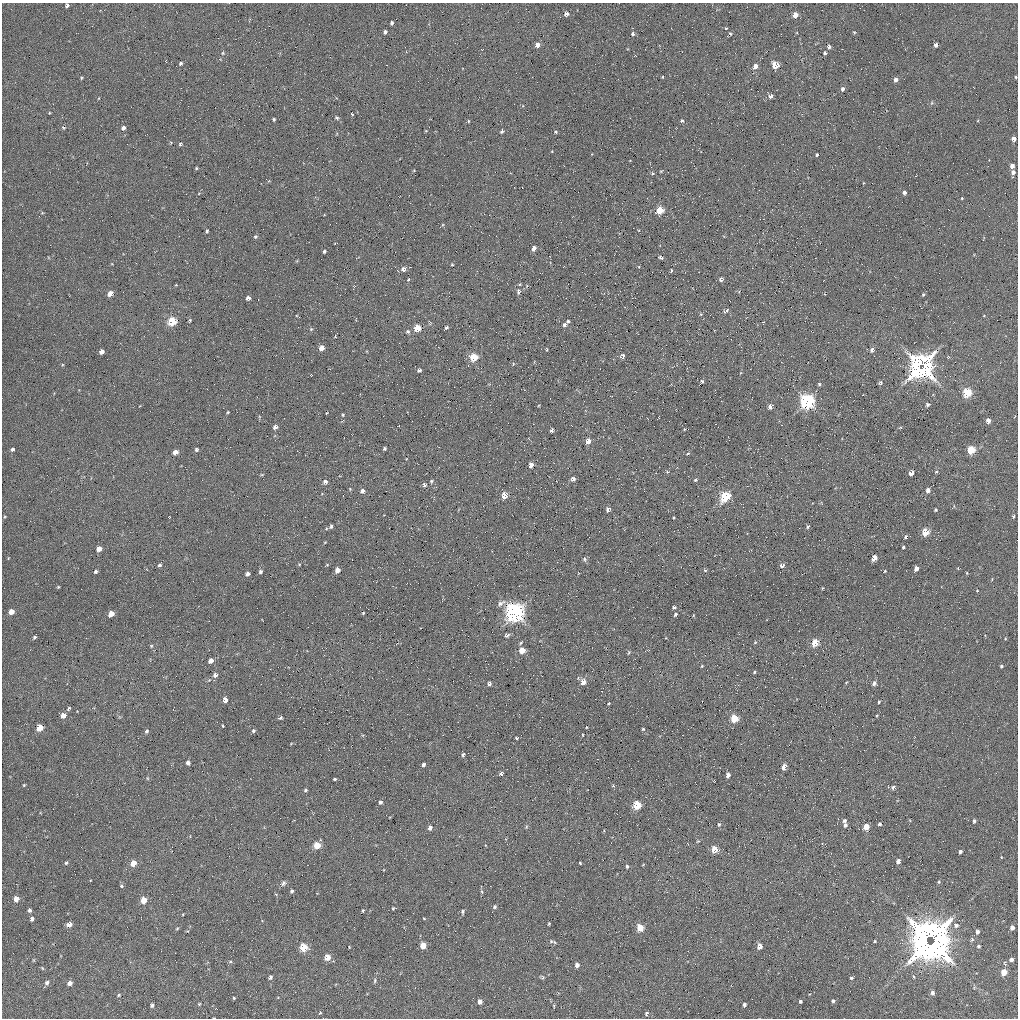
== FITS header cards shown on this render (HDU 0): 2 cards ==
NAXIS1  =                 1016 / length of data axis 1
NAXIS2  =                 1016 / length of data axis 2

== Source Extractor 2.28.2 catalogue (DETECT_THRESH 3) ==
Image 1016 x 1016 px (HDU 0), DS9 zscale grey, 1 PNG px = 1 image px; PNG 1020 x 1020 px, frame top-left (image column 1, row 1016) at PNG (2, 3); no overlay
Background 62.2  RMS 4.7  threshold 14.1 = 3 sigma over >= 5 px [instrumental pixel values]
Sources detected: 269; all 269 listed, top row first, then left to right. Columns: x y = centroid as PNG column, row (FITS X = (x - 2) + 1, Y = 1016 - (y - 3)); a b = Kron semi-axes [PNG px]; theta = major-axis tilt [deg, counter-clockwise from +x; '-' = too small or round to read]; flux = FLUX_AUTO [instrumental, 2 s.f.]
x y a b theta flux
67 5 4 4 - 840
566 14 4 4 - 1600
795 15 4 4 - 3100
392 23 4 3 - 750
726 28 3 3 - 430
385 32 4 3 - 780
854 32 4 3 - 280
633 33 4 4 - 810
730 34 5 4 - 370
537 45 4 4 - 2200
936 45 4 3 - 1300
829 47 4 3 - 920
223 53 4 4 - 310
825 53 3 3 - 550
181 63 4 3 - 520
775 65 5 5 - 7000
755 66 4 4 - 1900
663 77 4 2 - 190
1016 77 3 3 - 280
81 78 5 3 - 310
896 80 4 4 - 1400
842 89 4 4 - 800
771 96 4 3 - 1200
352 114 3 2 - 290
337 118 5 4 - 410
274 119 3 3 - 440
468 121 3 3 - 280
682 121 3 3 - 450
64 128 4 2 - 250
123 128 4 4 - 1100
502 131 4 3 - 580
556 132 4 3 - 360
1014 139 4 4 - 1500
180 144 4 4 - 440
817 155 3 2 - 410
1012 166 4 4 - 1600
196 168 3 2 - 320
1013 172 5 4 - 1000
652 173 4 3 - 360
904 192 4 3 - 930
962 198 3 3 - 250
660 210 5 4 - 10000
207 231 3 3 - 430
255 237 4 4 - 430
534 248 4 4 - 2600
324 251 3 3 - 550
661 257 5 3 - 640
452 264 3 2 - 300
403 269 6 5 - 1200
671 270 4 3 - 370
408 279 3 2 - 330
721 279 5 5 - 850
518 292 8 6 -84 850
110 294 5 4 - 3100
923 294 5 4 - 420
248 298 4 4 - 1100
726 311 6 4 32 900
701 314 4 3 - 290
984 316 4 3 - 220
190 320 4 3 - 320
172 321 5 5 - 15000
568 321 4 3 - 420
763 323 4 3 - 560
565 325 5 4 - 820
446 327 4 4 - 600
417 328 5 4 - 8500
311 329 5 4 - 330
408 332 5 4 - 550
322 348 4 4 - 2800
547 349 5 2 - 280
872 350 5 5 - 1100
101 352 4 4 - 1700
622 356 5 5 - 1000
474 357 5 5 - 11000
513 364 5 3 - 340
921 366 12 11 - 170000
419 370 4 3 - 720
702 381 4 4 - 520
880 383 5 5 - 680
819 384 5 4 - 530
967 392 5 5 - 19000
807 401 6 6 - 76000
928 404 6 5 - 650
770 406 4 4 - 1800
228 412 4 3 - 270
343 415 4 3 - 300
988 421 4 4 - 2300
275 427 4 4 - 1200
900 428 6 3 20 320
684 429 4 2 - 240
552 430 4 3 - 770
588 441 5 4 - 2500
385 448 4 3 - 510
12 449 4 4 - 1500
196 449 4 4 - 490
971 450 5 4 - 12000
175 452 5 4 - 2300
688 454 5 4 - 410
406 459 3 2 - 180
531 465 4 4 - 2000
667 472 4 4 - 360
936 472 4 4 - 340
911 473 5 4 - 1700
573 479 5 4 - 1200
695 480 5 4 - 440
431 481 5 4 - 360
325 482 5 4 - 1000
424 485 5 4 - 630
928 490 5 4 - 1300
362 491 5 4 - 1100
505 495 5 4 - 5900
725 496 6 5 - 23000
954 506 4 3 - 280
608 509 4 3 - 1200
935 510 3 3 - 430
1013 516 4 3 - 460
169 517 3 2 - 200
674 517 3 2 - 300
331 526 6 5 - 680
808 526 4 3 - 500
925 532 5 4 - 7700
906 537 4 3 - 520
325 542 4 3 - 210
903 547 3 3 - 440
99 549 5 4 - 2400
874 558 5 4 - 3900
585 559 6 5 - 620
299 564 4 2 - 200
159 565 5 4 - 510
782 566 5 4 - 930
916 568 4 4 - 1700
337 570 5 4 - 2000
705 570 5 4 - 370
95 571 4 3 - 590
260 571 4 3 - 630
885 571 3 3 - 290
579 573 3 3 - 230
967 573 4 2 - 240
247 574 4 4 - 1000
58 587 4 3 - 290
977 591 3 2 - 210
501 603 10 5 30 1200
674 607 4 3 - 610
11 612 5 4 - 2900
515 612 9 7 -41 170000
363 613 3 2 - 290
111 614 5 4 - 3600
675 614 4 3 - 600
507 635 6 5 - 660
35 637 4 3 - 560
755 642 4 4 - 320
815 642 5 4 - 8500
521 643 5 4 - 350
151 646 5 4 - 360
522 650 5 4 - 4400
629 652 5 3 - 330
211 660 4 4 - 2000
702 666 4 4 - 260
1001 666 4 4 - 460
754 672 3 3 - 360
215 675 5 5 - 1000
583 682 5 4 - 2900
874 683 6 5 - 830
489 684 4 3 - 750
225 700 5 4 - 1700
879 702 4 3 - 360
609 703 3 3 - 300
69 708 5 3 - 450
63 715 5 4 - 2900
877 715 4 2 - 240
280 718 4 3 - 690
734 718 5 4 - 11000
223 726 3 3 - 270
39 728 5 4 - 6000
643 729 3 3 - 340
147 731 5 4 - 630
253 731 5 4 - 510
583 735 3 2 - 240
516 738 3 3 - 420
463 755 5 4 - 550
188 763 5 4 - 1200
423 765 4 3 - 740
784 767 5 4 - 3200
501 773 5 4 - 670
728 775 4 4 - 1800
147 778 5 3 - 280
334 779 3 3 - 1200
24 785 3 2 - 270
613 785 4 4 - 330
893 787 5 5 - 810
305 790 5 4 - 420
380 802 4 4 - 660
637 805 5 5 - 13000
845 821 5 5 - 670
974 821 5 4 - 580
719 824 6 4 76 450
879 824 4 4 - 580
845 825 6 5 - 850
526 827 5 3 - 330
866 827 5 4 - 5000
430 828 5 4 - 1400
698 841 5 4 - 340
317 845 5 5 - 6700
714 849 5 4 - 6400
960 852 4 3 - 820
1001 857 4 3 - 220
898 861 4 4 - 1600
66 863 4 4 - 550
133 863 5 4 - 4700
580 863 3 3 - 330
627 866 5 4 - 550
939 882 6 4 70 420
283 883 8 6 57 910
121 885 3 3 - 1000
292 891 5 4 - 610
482 892 7 3 -71 370
16 899 5 4 - 2800
144 900 5 4 - 5100
495 907 5 5 - 660
393 908 4 3 - 380
29 910 4 4 - 740
363 910 5 4 - 380
463 912 7 5 81 600
183 914 3 3 - 240
424 918 5 3 - 280
32 919 5 4 - 820
69 924 5 4 - 2600
549 924 3 2 - 350
956 925 7 6 - 990
1012 927 5 4 - 1400
177 928 4 4 - 330
640 928 5 4 - 9800
977 932 5 5 - 960
934 938 20 6 -60 220000
972 939 7 5 87 530
551 941 7 5 -9 710
875 941 3 3 - 290
927 942 19 8 -63 220000
933 943 25 7 43 180000
423 945 5 4 - 5200
760 946 5 4 - 2300
979 946 5 5 - 500
304 947 5 5 - 12000
327 957 5 4 - 4500
1011 959 4 4 - 1100
33 960 5 3 - 270
230 961 5 3 - 380
577 965 5 4 - 1300
42 968 5 4 - 310
1004 972 5 4 - 4900
270 977 5 4 - 760
542 977 6 5 - 500
851 978 4 4 - 490
375 980 7 5 88 530
47 983 5 5 - 970
70 983 5 4 - 1700
932 993 5 4 - 920
119 995 5 4 - 380
234 998 4 3 - 360
800 1001 3 3 - 540
833 1001 4 4 - 550
480 1002 4 4 - 2100
199 1004 4 3 - 290
152 1005 4 4 - 680
744 1005 4 3 - 740
554 1006 6 3 85 340
320 1013 5 3 - 350
646 1014 5 4 - 700
214 1018 3 2 - 180
At the frame edge (FLAGS 8, measured only in part): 3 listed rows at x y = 67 5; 1016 77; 214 1018

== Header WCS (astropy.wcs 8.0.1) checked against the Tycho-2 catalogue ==
Header WCS as astropy/WCSLIB reads it (applying the file's SIP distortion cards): RA---SIN-SIP/DEC--SIN-SIP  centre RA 00:01:20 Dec +13:54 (0.33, +13.90 deg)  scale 2.77 x 2.74 arcsec/px (non-square pixels)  FOV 47.0' x 46.4'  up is +156 deg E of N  parity normal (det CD < 0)
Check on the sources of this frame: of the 60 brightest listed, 24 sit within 3.2 arcsec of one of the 53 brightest Tycho-2 stars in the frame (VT <= 13.10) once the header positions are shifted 0.34 arcsec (0.10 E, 0.33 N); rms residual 1.08 arcsec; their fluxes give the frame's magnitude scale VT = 21.40 - 2.5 log10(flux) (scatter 0.44 mag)
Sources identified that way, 24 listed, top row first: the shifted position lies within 3.2 arcsec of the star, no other Tycho-2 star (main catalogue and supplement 1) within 6.4 arcsec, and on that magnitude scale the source's flux lands within +1.5 / -3 mag of the star's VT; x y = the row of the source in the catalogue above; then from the Tycho-2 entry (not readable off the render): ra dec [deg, ICRS J2000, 3 dp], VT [Tycho-2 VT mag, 2 dp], TYC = Tycho-2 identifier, HIP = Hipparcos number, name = IAU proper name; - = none
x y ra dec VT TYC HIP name
566 14 0.531 +13.574 12.58 600-917-1 - -
775 65 0.666 +13.675 11.31 600-816-1 - -
660 210 0.537 +13.740 11.55 600-819-1 - -
172 321 0.149 +13.664 10.48 600-966-1 - -
417 328 0.324 +13.746 12.17 600-416-1 - -
474 357 0.356 +13.784 11.05 600-653-1 - -
921 366 0.678 +13.931 8.32 600-845-1 - -
967 392 0.703 +13.963 11.05 600-898-1 - -
807 401 0.584 +13.919 10.06 600-1229-1 - -
588 441 0.412 +13.879 12.45 600-1353-1 - -
971 450 0.687 +14.004 12.17 600-695-1 - -
725 496 0.494 +13.960 11.94 600-1346-1 - -
925 532 0.628 +14.047 12.43 600-280-1 - -
11 612 359.939 +13.816 12.33 1177-949-1 - -
583 682 0.332 +14.044 13.07 600-1340-1 - -
734 718 0.430 +14.117 11.68 600-1227-1 - -
39 728 359.922 +13.906 11.67 1177-879-1 - -
637 805 0.331 +14.147 11.65 600-18-1 - -
866 827 0.491 +14.233 11.98 600-675-1 - -
714 849 0.373 +14.202 11.28 600-1293-1 - -
133 863 359.947 +14.029 11.71 1177-675-1 - -
640 928 0.294 +14.233 11.21 600-838-1 - -
423 945 0.131 +14.177 12.06 600-186-1 - -
480 1002 0.154 +14.233 13.10 600-188-1 - -